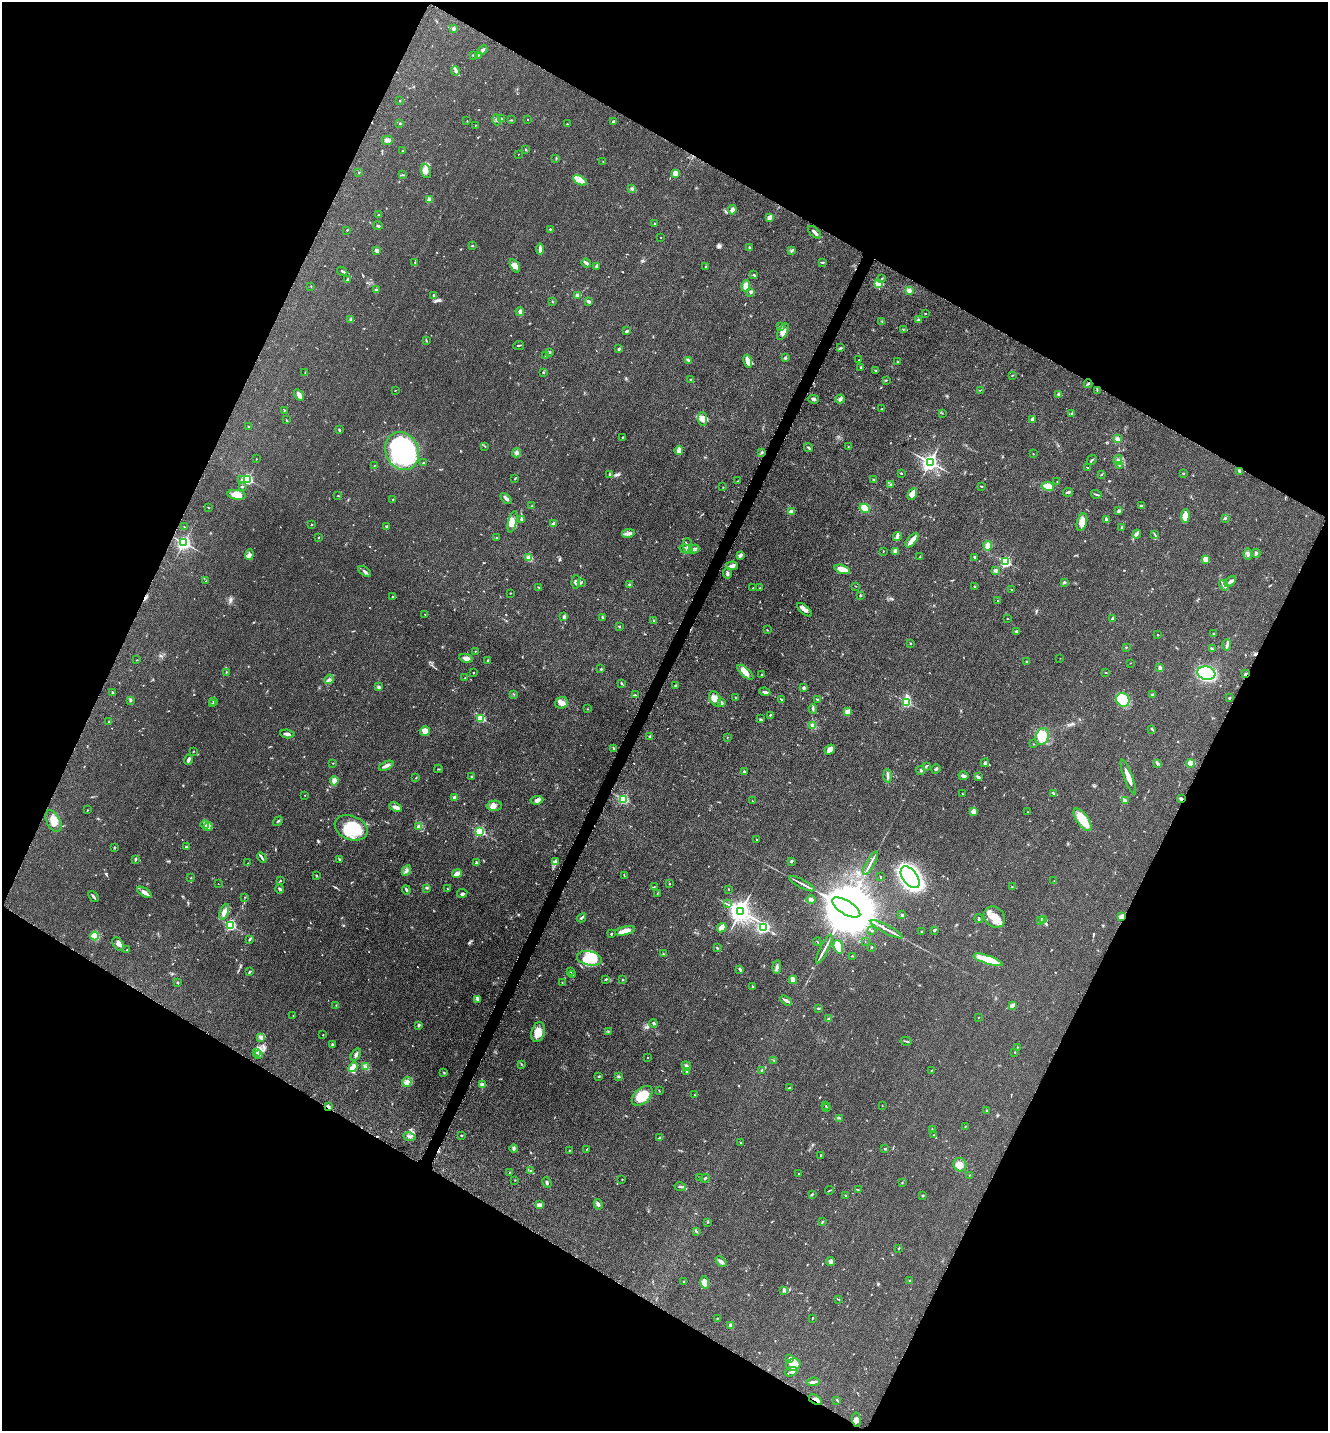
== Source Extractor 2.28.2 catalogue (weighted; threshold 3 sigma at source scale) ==
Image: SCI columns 298-5598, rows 42-5756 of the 5806 x 5775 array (HDU 1 of 3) = the unmasked area's bounding box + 8 px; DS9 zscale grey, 4 x 4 block average (1 PNG px = mean of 4 x 4 image px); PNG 1330 x 1433 px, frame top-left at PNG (2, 2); each listed source drawn as its Kron ellipse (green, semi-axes under 4 px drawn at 4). Shown black and unused: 46% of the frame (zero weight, under 3 of 5 exposures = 4% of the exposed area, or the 3 px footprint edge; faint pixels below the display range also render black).
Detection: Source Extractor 2.28.2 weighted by HDU 2 'WHT'. Background 0.0636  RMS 0.006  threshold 0.0272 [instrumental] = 3 sigma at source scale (4.5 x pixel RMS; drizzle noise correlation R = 1.50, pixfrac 1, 0.05/0.05 arcsec/px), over >= 5 px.
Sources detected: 705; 2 too faint to see at this stretch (4 x 4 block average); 1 inside a brighter object's white glare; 3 cosmic-ray / hot-pixel residue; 1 long thin detection or spike segment (spike, bleed or trail) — neither listed nor drawn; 11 coinciding with a brighter row at this scale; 39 inside a brighter listed object's ellipse — not listed separately; of the other 648, all 500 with FLUX_AUTO >= 1.31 (the completeness limit of this list) listed and drawn (148 fainter detections not listed), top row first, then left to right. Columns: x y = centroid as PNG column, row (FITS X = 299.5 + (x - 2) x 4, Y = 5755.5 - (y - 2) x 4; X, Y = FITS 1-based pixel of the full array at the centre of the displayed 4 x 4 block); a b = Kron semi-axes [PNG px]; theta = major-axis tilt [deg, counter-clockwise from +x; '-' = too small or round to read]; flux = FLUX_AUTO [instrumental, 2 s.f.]
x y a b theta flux
453 29 2 2 - 34
483 50 5 2 - 6
474 55 3 2 - 5.4
478 55 2 2 - 1.8
455 71 5 2 - 6.2
400 101 2 2 - 1.5
501 118 3 2 - 3.1
527 119 2 2 - 4.2
497 120 5 2 - 5.4
511 120 3 2 - 2.3
467 121 2 2 - 1.6
613 122 2 2 - 13
400 123 2 2 - 4.2
567 124 2 2 - 1.3
475 125 2 2 - 1.5
387 140 5 4 - 12
526 150 2 2 - 3.8
402 151 2 2 - 1.5
518 154 2 2 - 1.9
556 158 3 2 - 2.3
603 162 2 2 - 2.5
426 171 7 4 -71 18
359 172 2 2 - 5.7
675 173 3 3 - 34
402 175 3 2 - 2.6
580 180 7 4 -32 18
632 189 3 2 - 3.6
429 200 2 2 - 74
732 210 4 3 - 15
379 214 4 2 - 1.9
770 217 4 3 - 18
655 224 2 2 - 7.9
378 226 5 2 - 5.2
550 229 2 2 - 6.5
347 230 2 2 - 2.1
814 232 8 2 -42 15
660 237 2 2 - 1.6
472 246 3 2 - 2.6
749 248 3 2 - 5.6
540 249 5 3 - 12
791 250 3 2 - 3.6
377 251 3 3 - 14
415 262 2 2 - 1.8
822 262 3 2 - 3.7
586 263 5 3 - 8.8
515 266 7 4 -61 20
596 266 4 2 - 4.5
705 266 3 2 - 2.3
342 271 5 2 - 6.1
754 275 3 2 - 3.7
882 279 2 2 - 2.8
347 280 3 2 - 4.3
878 284 4 4 - 43
311 286 2 2 - 2.5
746 286 6 4 81 29
376 290 3 3 - 8.3
909 290 3 2 - 15
751 292 3 2 - 6.2
434 295 3 2 - 5.3
577 295 2 2 - 15
589 301 4 3 - 6.3
552 302 2 2 - 1.7
520 312 4 4 - 8.4
925 314 2 2 - 2.4
351 319 3 3 - 5.6
919 320 2 2 - 7.6
882 321 2 2 - 1.5
781 326 3 2 - 4.9
903 329 2 2 - 1.9
627 331 4 2 - 6.8
783 332 9 4 64 20
426 340 3 2 - 2.5
519 345 5 2 - 3.2
841 348 3 2 - 3.4
619 349 3 2 - 5
549 352 3 2 - 4
545 356 2 2 - 9
785 358 4 3 - 4.7
688 360 3 2 - 8.4
859 360 2 2 - 1.9
748 361 7 2 -76 31
898 361 2 2 - 3.1
861 367 2 2 - 4.8
876 371 2 2 - 1.6
543 372 2 2 - 8.2
305 373 2 2 - 1.3
1012 375 2 2 - 1.7
690 380 3 2 - 2.4
886 380 2 2 - 1.7
1088 384 4 2 - 3.9
395 390 2 2 - 1.4
980 390 2 2 - 1.4
1097 390 2 2 - 1.3
1058 394 2 2 - 6.5
299 395 6 3 -56 21
813 399 6 2 -6 6.8
840 399 4 3 - 7.7
881 409 2 2 - 2.7
284 410 2 2 - 2.8
942 413 2 2 - 2
1072 414 3 2 - 2.5
702 419 7 4 -86 16
1032 419 3 2 - 8.8
286 420 2 2 - 1.5
248 427 2 2 - 1.8
339 430 3 2 - 3.4
622 437 2 2 - 1.4
1117 439 4 3 - 8.7
485 446 2 2 - 1.3
848 447 2 2 - 3.6
808 448 4 2 - 5.1
679 450 5 3 - 24
402 451 19 16 -64 590
517 453 4 4 - 9
761 453 3 2 - 4
1033 454 2 2 - 1.5
256 459 2 2 - 1.9
1092 460 5 2 - 3.4
1118 460 5 3 - 7.4
930 462 3 3 - 1600
423 463 2 2 - 5.7
374 465 2 2 - 1.8
1120 465 2 2 - 1.9
1088 468 3 2 - 1.9
1240 471 3 2 - 3.7
901 473 2 2 - 7.5
1183 473 2 2 - 2.7
610 474 3 2 - 4.7
1101 475 3 2 - 1.6
242 479 2 2 - 4
247 479 2 2 - 450
515 479 3 2 - 2.5
874 480 2 2 - 2.4
737 481 2 2 - 1.4
1057 481 2 2 - 1.3
891 484 2 2 - 2.4
242 486 3 2 - 3.2
981 486 2 2 - 1.6
1048 486 6 4 -10 28
723 487 2 2 - 1.4
1068 492 5 2 - 5.6
912 494 6 4 61 31
1096 494 5 2 - 4.6
237 495 9 5 -9 37
338 496 3 2 - 1.5
506 498 6 2 -46 7.8
393 499 2 2 - 1.9
532 506 3 2 - 2.2
1141 506 3 2 - 4
208 507 3 2 - 1.3
865 508 5 4 - 49
1119 511 3 2 - 5.2
791 512 4 3 - 15
1185 516 7 4 84 41
1225 518 3 2 - 1.8
522 520 4 2 - 7.8
1106 520 4 2 - 4.8
512 522 11 4 76 26
1082 522 9 5 75 29
553 524 4 2 - 18
311 525 2 2 - 2.2
184 527 2 2 - 1.7
386 527 3 2 - 2.7
1122 528 4 2 - 5.9
628 533 6 3 9 11
1137 534 4 2 - 8.7
1155 535 3 2 - 3.6
897 536 4 2 - 5.5
318 537 2 2 - 2.2
496 538 2 2 - 1.9
912 540 8 3 50 38
184 543 2 2 - 1000
687 545 7 3 -85 13
988 546 5 4 - 15
686 549 6 4 -16 15
694 549 5 3 - 11
883 551 2 2 - 1.3
895 551 4 3 - 8.8
1256 553 4 3 - 7
1248 554 6 4 -85 10
249 555 5 3 - 13
740 556 3 3 - 5.9
920 556 3 2 - 2.3
975 557 2 2 - 4.8
529 558 4 3 - 22
1206 559 4 4 - 22
1006 562 2 2 - 500
732 566 6 4 3 13
842 569 8 3 -19 40
995 570 3 2 - 11
365 572 7 2 -37 10
728 573 5 3 - 8.5
206 581 2 2 - 2.5
1230 581 7 3 45 9.5
576 582 7 4 87 11
581 582 3 2 - 3.1
1064 582 3 2 - 4.2
630 585 2 2 - 41
1224 585 6 3 -56 10
856 586 2 2 - 1.4
539 587 3 2 - 2.1
975 587 2 2 - 1.8
753 588 2 2 - 1.7
759 588 3 2 - 1.5
1011 589 2 2 - 1.7
510 593 2 2 - 1.3
860 595 3 2 - 2.5
392 597 2 2 - 1.9
997 601 2 2 - 3
804 610 9 4 -40 13
425 614 2 2 - 2.4
564 617 2 2 - 32
602 617 4 2 - 2.8
1007 619 2 2 - 1.8
1113 619 4 3 - 6.6
654 620 2 2 - 3.5
619 627 3 2 - 2.3
767 630 2 2 - 2.2
1017 631 4 2 - 3.9
1214 634 3 2 - 2.1
1158 635 2 2 - 1.3
911 643 2 2 - 2.7
1227 645 6 2 85 6.1
1126 647 2 2 - 2.5
1212 649 3 2 - 3.8
475 651 2 2 - 1.7
466 658 7 3 -11 19
1060 658 2 2 - 1.4
137 660 2 2 - 1.5
488 661 2 2 - 28
1027 661 2 2 - 5.7
1130 663 2 2 - 1.3
1160 668 4 2 - 5.9
601 669 2 2 - 2.9
226 672 2 2 - 2.4
745 672 10 4 -42 29
473 673 2 2 - 5.9
1106 673 3 2 - 1.8
1206 673 9 6 -10 390
1245 673 3 2 - 2.6
762 675 2 2 - 5.3
465 678 2 2 - 1.3
329 679 5 2 - 4.8
621 683 2 2 - 2.4
675 686 3 2 - 2.3
378 687 3 3 - 5.5
804 688 2 2 - 28
765 692 5 2 - 9.3
112 693 2 2 - 4
514 694 2 2 - 2.2
635 695 3 2 - 2.3
1152 695 2 2 - 4.2
735 698 2 2 - 9.7
1229 698 2 2 - 12
715 699 8 5 -62 24
781 699 2 2 - 2.2
818 699 3 2 - 3.8
130 700 3 2 - 6
1123 700 7 6 - 120
214 701 2 2 - 9.6
907 702 2 2 - 270
212 703 3 2 - 1.6
561 703 6 5 - 19
721 703 4 3 - 9.2
587 709 2 2 - 1.7
813 709 4 2 - 5.1
848 712 2 2 - 110
770 715 2 2 - 2.1
481 718 2 2 - 250
760 719 2 2 - 2.1
109 722 2 2 - 10
812 725 2 2 - 27
1152 729 3 2 - 3.6
425 731 5 5 - 27
287 734 7 2 -6 11
650 736 2 2 - 19
1042 736 8 6 66 76
727 737 2 2 - 2.3
1033 744 2 2 - 3
614 748 3 2 - 3.2
830 750 6 3 38 27
193 752 2 2 - 1.7
188 760 5 2 - 10
333 763 2 2 - 1.8
985 763 4 2 - 6.4
1157 763 3 2 - 2.5
1191 763 4 4 - 21
386 766 7 3 24 16
926 766 3 2 - 3.8
438 769 4 2 - 2.5
936 769 5 2 - 6.4
921 771 4 2 - 3.4
744 772 3 2 - 4.8
888 776 6 2 -86 7.8
963 776 5 2 - 11
472 777 3 2 - 5.8
979 777 2 2 - 2.2
1128 777 18 3 -69 30
416 778 2 2 - 1.7
334 781 5 4 - 17
1054 793 4 2 - 7.3
962 794 2 2 - 1.5
305 795 2 2 - 2.5
454 797 3 3 - 8.1
623 799 2 2 - 390
1181 799 3 3 - 5.5
537 800 6 4 6 13
752 801 2 2 - 1.7
1125 801 4 3 - 9
494 806 7 5 2 17
395 807 6 3 -23 17
87 810 2 2 - 1.4
973 811 2 2 - 96
1028 812 2 2 - 1.4
1083 820 13 5 -54 74
53 821 12 6 -62 34
278 821 5 2 - 4.3
205 825 4 3 - 7.7
208 826 5 3 - 10
419 826 3 2 - 9.3
351 828 17 12 -23 190
479 831 2 2 - 430
757 840 2 2 - 2
186 847 3 2 - 3.4
114 848 3 2 - 2.7
262 857 6 2 -62 6.3
136 859 4 2 - 5.1
340 860 3 2 - 3.9
555 861 4 2 - 4.4
792 861 3 2 - 3.5
248 863 2 2 - 1.4
476 863 4 2 - 6
871 863 13 2 60 12
406 871 6 2 62 7
457 874 5 2 - 34
316 875 3 2 - 2
624 875 3 2 - 2.6
881 877 2 2 - 2.9
910 877 12 7 -53 1300
191 878 2 2 - 1.5
280 881 3 2 - 2.1
1054 881 2 2 - 1.5
218 884 2 2 - 1.4
670 884 2 2 - 1.5
802 884 14 2 -28 13
1012 886 2 2 - 1.6
654 887 2 2 - 1.9
427 888 3 2 - 2.2
280 889 4 2 - 6.9
447 889 2 2 - 2.1
729 889 2 2 - 1.7
406 890 4 2 - 5.7
144 892 8 3 -31 17
462 893 5 2 - 5.9
657 894 4 2 - 2.1
93 896 6 2 -51 7.3
245 897 2 2 - 1.3
811 899 5 3 - 7.5
727 904 2 2 - 1.5
846 907 16 6 -31 57000
741 911 4 3 - 3100
224 912 8 3 68 16
902 915 2 2 - 2.4
994 917 11 9 -45 56
1121 917 3 2 - 42
582 918 5 2 - 5.9
979 918 4 2 - 5.1
1043 920 3 2 - 5.1
1040 921 3 2 - 4.5
230 925 2 2 - 500
763 927 3 2 - 330
722 928 5 3 - 29
887 929 18 2 -28 18
872 930 2 2 - 2.1
934 930 2 2 - 4.2
625 931 10 4 13 30
921 932 2 2 - 2.5
611 934 2 2 - 3.9
95 936 4 3 - 62
250 939 4 2 - 4.4
817 942 4 2 - 1.9
865 942 2 2 - 1.4
118 944 7 5 -52 15
838 947 7 4 -71 69
871 947 2 2 - 3.1
717 948 3 2 - 2.6
824 949 16 2 63 14
127 950 2 2 - 1.8
664 954 4 2 - 3.4
852 956 2 2 - 2.4
589 958 12 7 -12 120
988 960 15 4 -19 120
777 967 7 2 83 8
740 969 4 2 - 4.4
250 971 4 2 - 3.9
570 971 2 2 - 1.8
573 975 2 2 - 2.3
605 979 3 2 - 2.4
623 980 2 2 - 2.1
793 980 4 2 - 32
177 982 3 2 - 2.5
562 982 2 2 - 1.5
752 986 2 2 - 3.3
477 999 4 3 - 6.8
786 1001 6 2 -30 12
336 1005 2 2 - 1.8
1012 1005 3 2 - 8.3
818 1008 3 2 - 3.8
293 1015 2 2 - 1.4
978 1017 2 2 - 1.4
828 1019 3 2 - 3
653 1023 4 3 - 4.3
419 1025 4 2 - 3.6
538 1032 10 6 73 39
608 1032 2 2 - 1.8
323 1035 2 2 - 2.2
261 1037 3 2 - 5.2
906 1041 5 2 - 3.3
332 1045 3 2 - 3.8
1017 1047 2 2 - 1.8
256 1052 2 2 - 2.9
1015 1052 2 2 - 2
259 1055 2 2 - 11
356 1055 7 3 55 7.3
647 1057 2 2 - 5.3
773 1060 2 2 - 2.1
521 1064 2 2 - 1.7
686 1066 5 2 - 6.1
353 1067 5 4 - 34
366 1067 3 3 - 6.8
762 1070 3 2 - 3.5
931 1070 2 2 - 1.5
687 1071 3 2 - 3.5
443 1072 2 2 - 1.3
599 1076 3 2 - 2.4
618 1076 3 2 - 3.1
407 1082 5 4 - 14
483 1085 3 2 - 15
789 1088 3 2 - 2.5
659 1091 3 2 - 2
694 1095 2 2 - 1.3
642 1096 12 7 42 77
882 1105 2 2 - 1.7
826 1106 2 2 - 1.4
328 1107 4 2 - 8.7
827 1108 2 2 - 3.1
987 1111 3 2 - 4.1
840 1118 3 2 - 3.2
965 1126 2 2 - 1.7
932 1129 2 2 - 1.5
934 1135 2 2 - 1.3
461 1136 3 2 - 2.7
409 1137 6 2 -10 6.2
659 1138 4 2 - 4.9
741 1142 2 2 - 3.7
513 1149 4 3 - 6.1
587 1149 3 2 - 1.9
885 1149 2 2 - 13
569 1150 2 2 - 1.5
820 1155 2 2 - 1.6
960 1165 7 6 - 25
531 1170 2 2 - 1.7
510 1172 2 2 - 1.4
799 1174 2 2 - 2.2
969 1175 2 2 - 1.5
699 1177 4 2 - 2.7
705 1178 5 2 - 3.8
622 1179 2 2 - 1.8
515 1180 2 2 - 1.9
902 1182 3 2 - 1.6
547 1183 6 2 -66 5.6
680 1187 6 2 -11 5.5
829 1190 4 2 - 3
858 1190 3 2 - 1.7
812 1194 2 2 - 2.9
846 1196 2 2 - 2.6
923 1196 2 2 - 8.4
598 1204 5 3 - 7.4
539 1205 3 2 - 26
708 1222 2 2 - 2.1
822 1222 2 2 - 1.8
696 1232 2 2 - 1.8
899 1248 3 2 - 2.3
831 1261 4 3 - 10
721 1262 6 3 -44 9.1
684 1281 2 2 - 5.1
910 1281 3 2 - 1.6
705 1282 6 4 -75 38
784 1290 4 2 - 3.7
839 1300 2 2 - 1.9
717 1319 3 2 - 1.8
812 1319 2 2 - 1.6
731 1325 3 2 - 15
790 1358 4 2 - 4.5
793 1364 7 6 - 24
791 1372 7 3 19 7.9
813 1382 6 3 7 9.3
815 1400 7 2 -34 9.9
837 1400 3 2 - 2.1
856 1420 7 3 -85 13
Overlapping masked pixels (flux is a lower limit): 3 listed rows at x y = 1121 917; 328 1107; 815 1400
Diffuse or blended objects may show on this block-average render without a row.